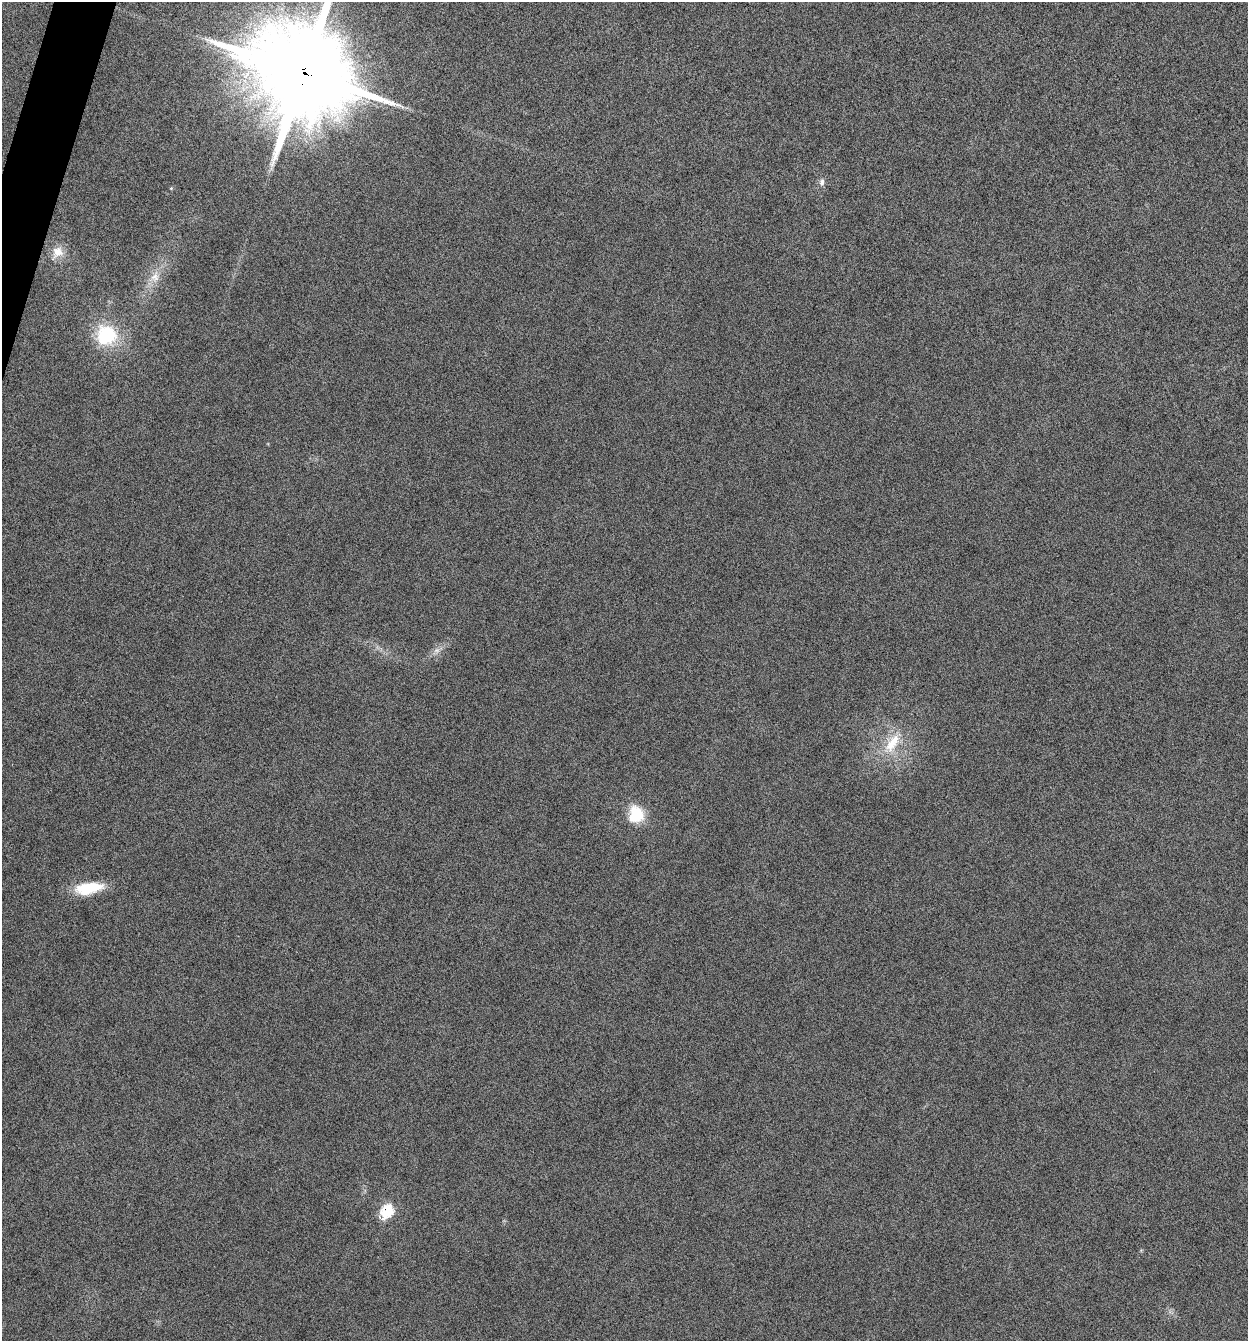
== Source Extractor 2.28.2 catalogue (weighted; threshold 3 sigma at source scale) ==
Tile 11 of 4 x 4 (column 3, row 3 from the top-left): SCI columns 2629-3874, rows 1350-2688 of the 5386 x 5373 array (HDU 1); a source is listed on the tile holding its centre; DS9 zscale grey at full resolution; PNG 1250 x 1343 px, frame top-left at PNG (2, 2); no overlay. Shown black and unused: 1% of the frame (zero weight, under 12 of 24 exposures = <1% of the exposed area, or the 3 px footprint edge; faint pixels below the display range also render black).
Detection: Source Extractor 2.28.2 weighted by HDU 2 'WHT'; one run over the whole footprint, this tile lists its part. Background -0.545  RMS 0.04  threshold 0.163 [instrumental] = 3 sigma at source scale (4.09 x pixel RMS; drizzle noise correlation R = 1.36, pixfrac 0.8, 0.05/0.05 arcsec/px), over >= 5 px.
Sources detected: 10; all 10 listed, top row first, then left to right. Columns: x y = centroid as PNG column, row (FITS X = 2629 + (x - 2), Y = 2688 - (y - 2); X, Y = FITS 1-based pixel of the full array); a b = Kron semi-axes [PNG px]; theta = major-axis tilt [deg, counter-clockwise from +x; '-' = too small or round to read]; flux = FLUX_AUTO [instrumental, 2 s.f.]
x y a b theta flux
304 73 43 40 -38 27000
822 182 9 7 87 13
58 252 14 13 - 43
155 277 12 11 - 32
106 335 24 23 - 200
437 650 7 4 18 10
892 743 32 13 55 100
636 814 18 16 -87 110
89 888 27 11 10 150
387 1211 11 8 55 160
Overlapping masked pixels (flux is a lower limit): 1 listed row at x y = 304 73
Isophote crosses this tile's border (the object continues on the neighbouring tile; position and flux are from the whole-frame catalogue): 1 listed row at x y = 304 73